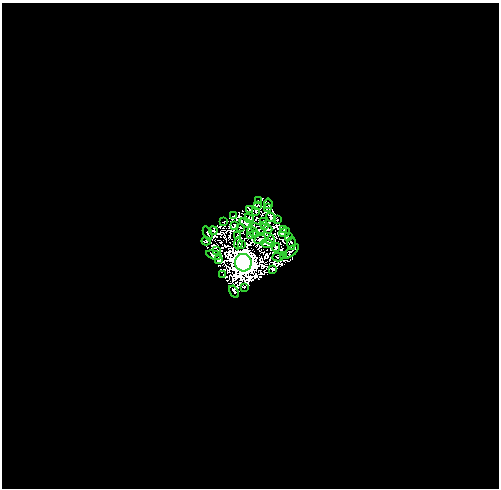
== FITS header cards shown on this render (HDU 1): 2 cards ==
NAXIS1  =                  497
NAXIS2  =                  486

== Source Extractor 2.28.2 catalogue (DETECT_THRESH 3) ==
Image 497 x 486 px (HDU 1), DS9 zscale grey, 1 PNG px = 1 image px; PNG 501 x 490 px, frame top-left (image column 1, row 486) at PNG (2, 3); each listed source drawn as its Kron ellipse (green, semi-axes under 4 px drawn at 4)
Background 6.69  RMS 1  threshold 3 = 3 sigma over >= 5 px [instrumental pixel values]
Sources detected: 66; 21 with non-positive FLUX_AUTO (blend fragments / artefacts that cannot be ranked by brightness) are neither listed nor drawn; the other 45 listed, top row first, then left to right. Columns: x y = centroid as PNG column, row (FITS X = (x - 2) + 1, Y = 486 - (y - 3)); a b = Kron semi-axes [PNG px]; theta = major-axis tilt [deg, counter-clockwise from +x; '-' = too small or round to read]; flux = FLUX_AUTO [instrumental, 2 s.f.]
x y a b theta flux
258 200 3 2 - 79
268 204 5 2 - 93
257 205 3 2 - 86
268 208 4 2 - 93
250 210 3 2 - 94
256 211 3 2 - 72
234 216 3 2 - 35
271 217 5 3 - 14
249 219 5 2 - 160
277 220 4 2 - 130
224 221 4 2 - 29
264 221 4 2 - 140
246 223 7 3 -20 92
235 225 2 2 - 54
264 226 2 2 - 72
240 227 2 2 - 41
257 228 9 3 -25 67
268 229 4 2 - 80
284 229 3 2 - 53
213 231 4 2 - 73
253 232 6 2 -40 69
285 232 5 2 - 120
208 233 7 3 -68 210
250 235 3 2 - 140
237 236 3 2 - 81
289 237 2 2 - 98
260 239 6 3 25 2.4
270 240 4 2 - 70
206 241 4 3 - 140
238 243 6 3 85 69
292 243 6 3 -88 20
268 244 7 3 -9 110
241 245 2 2 - 34
276 247 4 3 - 23
217 250 2 2 - 130
291 251 9 3 42 160
214 255 8 3 -14 260
284 256 3 2 - 72
278 257 5 2 - 130
219 260 3 3 - 27
243 263 9 8 - 420000
273 270 4 3 - 130
223 274 2 2 - 65
245 287 3 3 - 170
234 292 6 4 -61 610
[21 non-positive-flux detections neither listed nor drawn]